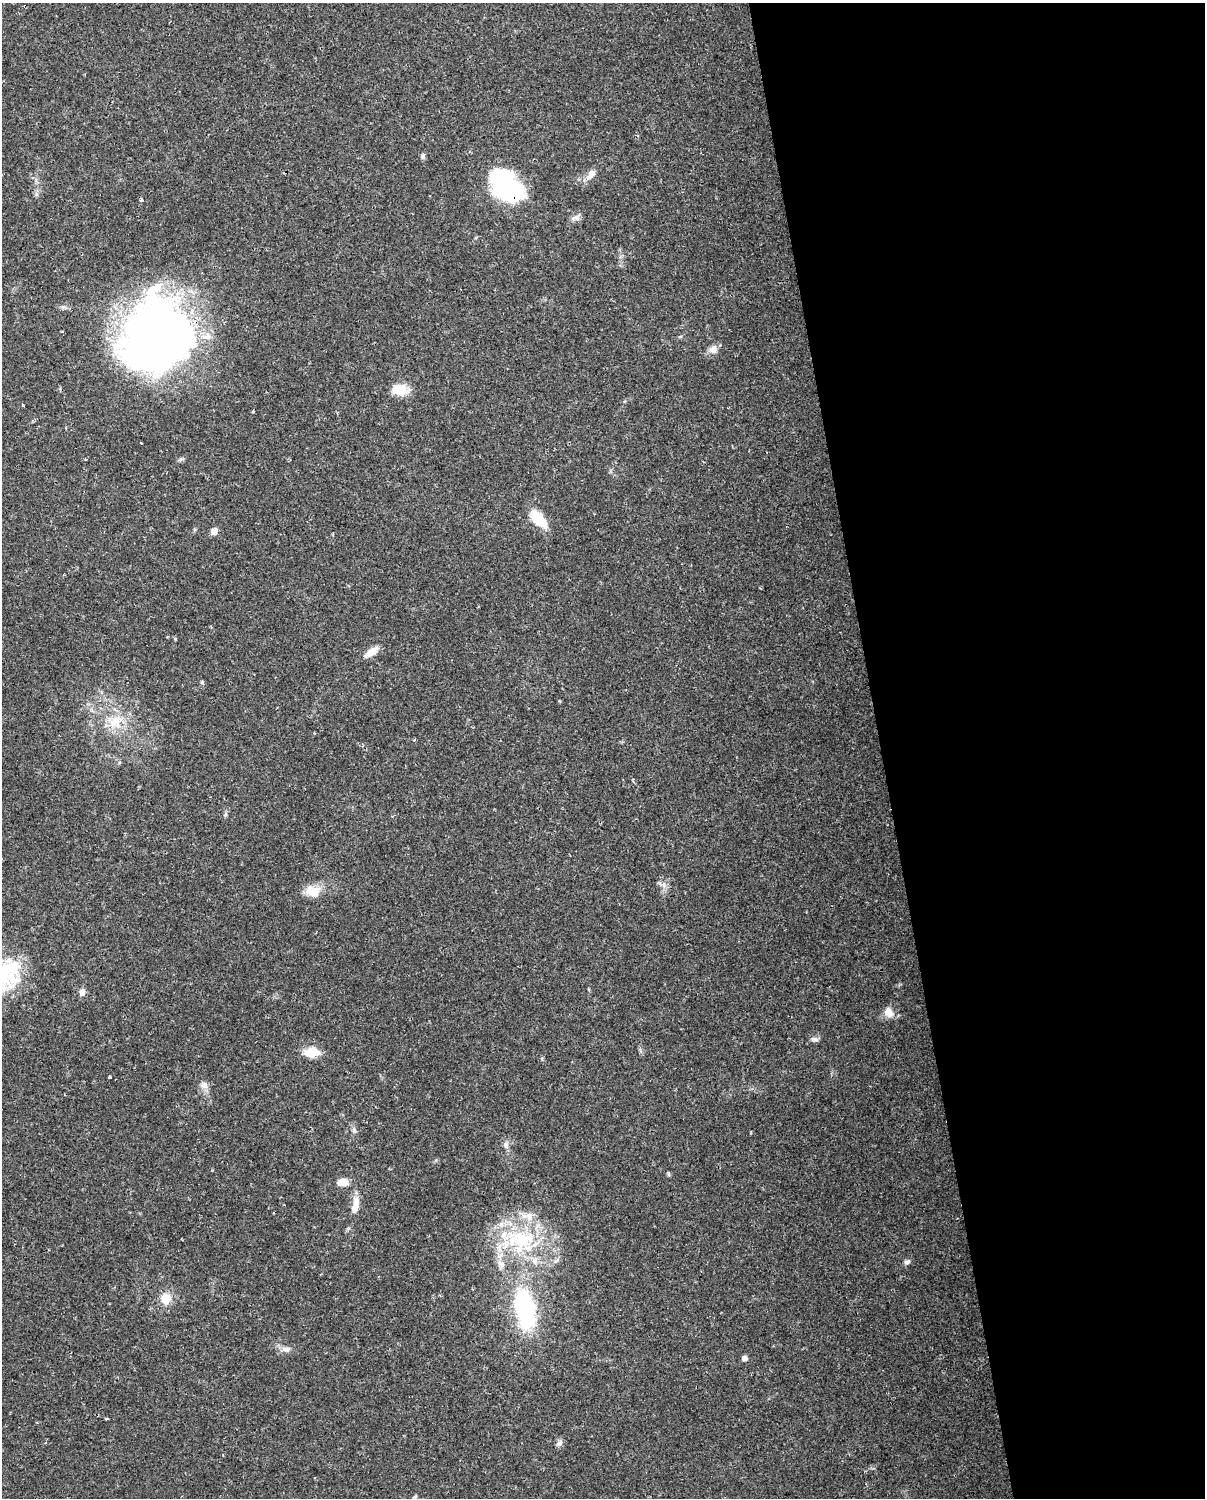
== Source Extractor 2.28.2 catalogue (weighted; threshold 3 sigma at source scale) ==
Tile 8 of 4 x 3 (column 4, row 2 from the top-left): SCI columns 3610-4812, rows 1524-3019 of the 4812 x 4588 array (HDU 1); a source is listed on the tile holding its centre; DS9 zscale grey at full resolution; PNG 1207 x 1500 px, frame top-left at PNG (2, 3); no overlay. Shown black and unused: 27% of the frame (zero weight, under 2 of 3 exposures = <1% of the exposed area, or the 3 px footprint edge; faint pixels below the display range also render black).
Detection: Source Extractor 2.28.2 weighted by HDU 2 'WHT'; one run over the whole footprint, this tile lists its part. Background 0.0362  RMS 0.0036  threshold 0.0163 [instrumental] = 3 sigma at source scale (4.5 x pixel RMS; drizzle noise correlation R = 1.50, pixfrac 1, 0.0396/0.0396 arcsec/px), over >= 5 px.
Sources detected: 44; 1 inside a brighter object's white glare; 1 cosmic-ray / hot-pixel residue — not listed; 4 inside a brighter listed object's ellipse — not listed separately; the other 38 listed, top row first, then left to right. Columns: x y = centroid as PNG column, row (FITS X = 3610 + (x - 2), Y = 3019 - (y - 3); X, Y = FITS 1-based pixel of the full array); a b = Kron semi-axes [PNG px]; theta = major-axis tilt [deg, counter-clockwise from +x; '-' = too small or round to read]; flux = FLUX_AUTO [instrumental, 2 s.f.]
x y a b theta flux
423 157 8 5 -84 0.76
591 174 13 8 55 2.7
507 187 38 22 -46 55
576 217 14 7 29 1.6
157 343 72 62 -70 250
713 349 11 10 - 2.4
400 389 15 12 1 8
23 405 3 3 - 0.44
141 443 3 3 - 0.47
538 519 24 12 -48 9
214 531 6 6 - 3.5
371 652 16 7 32 4.4
202 682 5 5 - 0.54
115 722 23 16 46 8.9
415 739 4 3 - 0.37
225 814 8 3 71 0.63
664 885 7 4 -90 1
313 891 19 14 -14 5.9
4 973 54 34 40 35
82 992 9 7 89 1.9
889 1012 15 11 -57 3.2
814 1039 10 6 -5 1.2
312 1052 15 10 1 7.2
110 1077 3 3 - 0.47
204 1085 11 10 - 2
354 1130 9 6 -72 1.1
506 1145 10 7 -84 1.6
668 1174 6 4 -88 0.45
343 1182 11 7 4 4.8
355 1207 15 9 71 3.6
522 1239 40 37 0 37
907 1262 8 6 21 1.1
166 1298 11 10 - 6.1
524 1308 53 23 -79 44
286 1349 12 8 -14 2
744 1358 6 5 - 1.4
107 1418 3 3 - 0.55
559 1443 9 7 36 1.2
Overlapping masked pixels (flux is a lower limit): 2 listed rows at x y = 507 187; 157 343
Isophote crosses this tile's border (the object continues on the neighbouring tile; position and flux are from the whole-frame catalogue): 1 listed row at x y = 4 973